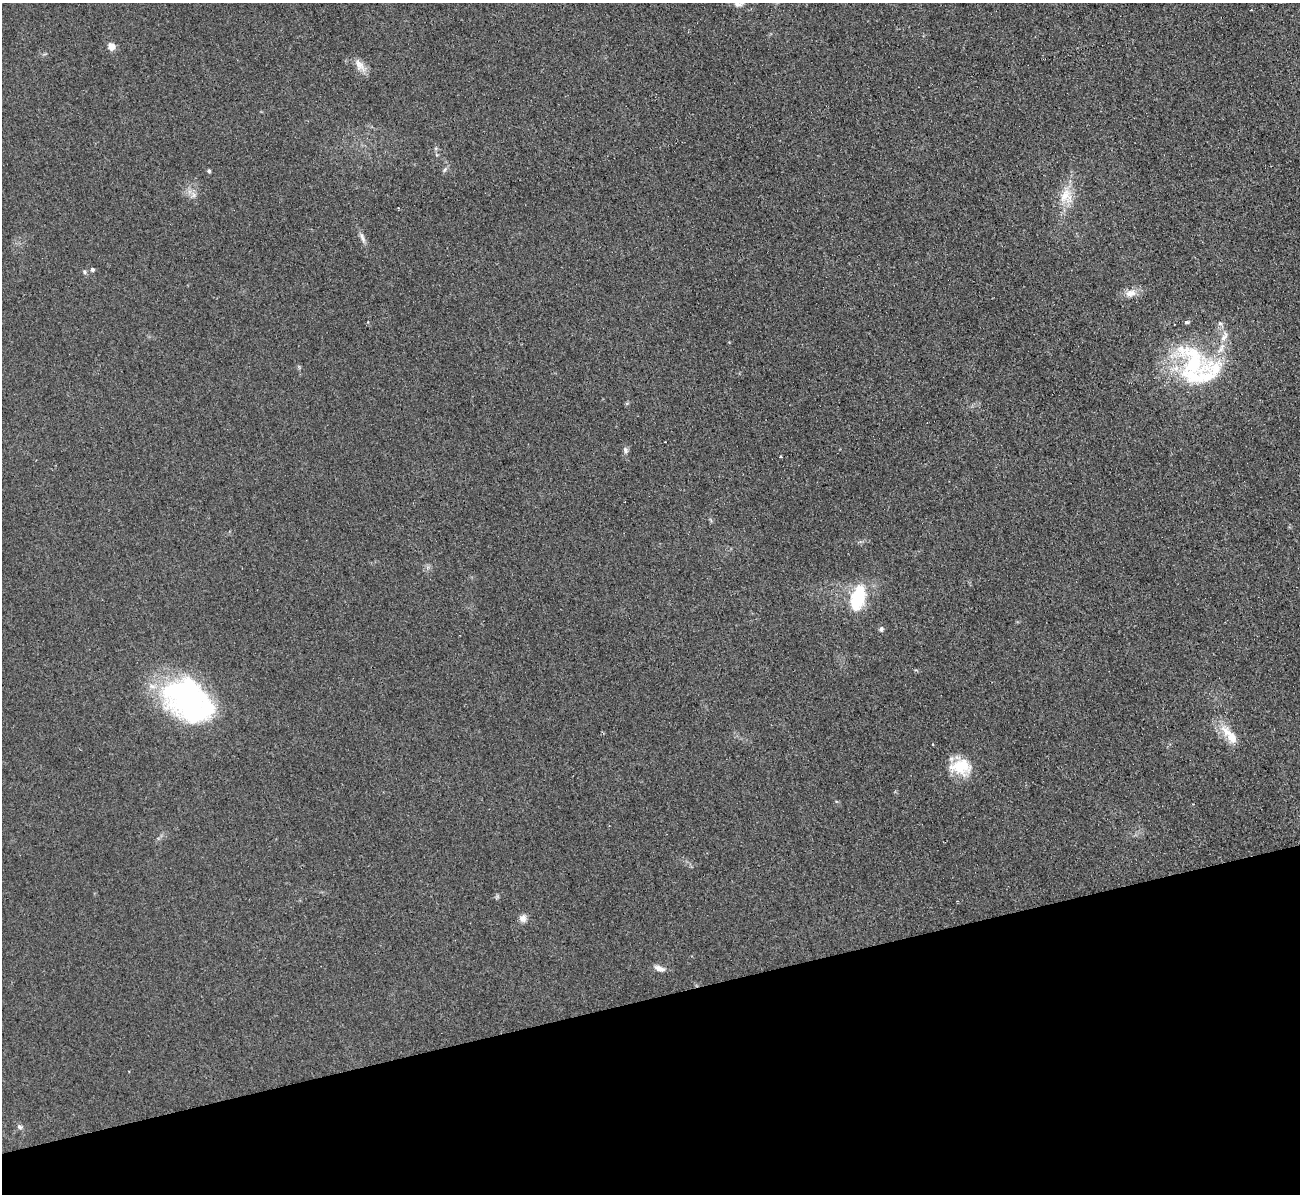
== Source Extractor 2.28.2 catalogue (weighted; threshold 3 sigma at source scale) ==
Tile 14 of 4 x 4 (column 2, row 4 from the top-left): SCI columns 1307-2604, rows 142-1333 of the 5221 x 5176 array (HDU 1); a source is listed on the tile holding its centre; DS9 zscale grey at full resolution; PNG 1302 x 1196 px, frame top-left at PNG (2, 3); no overlay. Shown black and unused: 16% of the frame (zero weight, under 2 of 3 exposures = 2% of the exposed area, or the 3 px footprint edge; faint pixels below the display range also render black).
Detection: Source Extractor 2.28.2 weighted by HDU 2 'WHT'; one run over the whole footprint, this tile lists its part. Background 0.0633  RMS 0.0099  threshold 0.0444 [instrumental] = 3 sigma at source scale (4.5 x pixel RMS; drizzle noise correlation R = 1.50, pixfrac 1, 0.05/0.05 arcsec/px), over >= 5 px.
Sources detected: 33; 1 inside a brighter object's white glare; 2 cosmic-ray / hot-pixel residue — not listed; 6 inside a brighter listed object's ellipse — not listed separately; the other 24 listed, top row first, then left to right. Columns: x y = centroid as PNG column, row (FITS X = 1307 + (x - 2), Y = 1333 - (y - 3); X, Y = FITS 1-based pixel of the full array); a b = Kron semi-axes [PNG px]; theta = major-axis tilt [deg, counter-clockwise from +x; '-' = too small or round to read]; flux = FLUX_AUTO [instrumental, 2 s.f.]
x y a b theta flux
738 4 15 8 -4 6.6
111 46 8 7 - 7.3
360 65 21 9 -50 9
445 169 8 4 54 2.1
209 171 4 4 - 1.8
194 195 9 6 -73 3.7
1066 196 22 19 -85 22
363 239 11 6 -67 4
92 269 5 4 - 2.4
84 272 7 4 -71 1.7
1131 293 16 10 13 9
1220 323 7 4 -1 1.9
1193 363 59 42 -73 130
625 450 7 5 -70 2.6
780 457 3 3 - 3.8
858 598 30 15 75 49
881 629 6 6 - 2.3
186 697 49 41 -46 210
1226 731 22 12 -48 17
961 767 27 20 -3 30
957 901 3 2 - 0.83
523 918 11 8 89 5
659 968 14 6 -20 5.8
19 1127 8 5 -42 2.4
Isophote crosses this tile's border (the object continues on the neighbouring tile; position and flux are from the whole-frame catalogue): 1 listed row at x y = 738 4